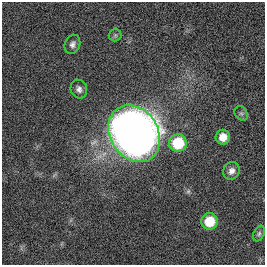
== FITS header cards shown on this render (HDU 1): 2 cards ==
NAXIS1  =                  263
NAXIS2  =                  263

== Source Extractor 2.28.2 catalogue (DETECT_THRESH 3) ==
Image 263 x 263 px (HDU 1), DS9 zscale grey, 1 PNG px = 1 image px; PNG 267 x 267 px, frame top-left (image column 1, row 263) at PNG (2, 2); each listed source drawn as its Kron ellipse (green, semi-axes under 4 px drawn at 4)
Background 0.00225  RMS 0.033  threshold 0.1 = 3 sigma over >= 5 px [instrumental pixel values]
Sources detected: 10; all 10 listed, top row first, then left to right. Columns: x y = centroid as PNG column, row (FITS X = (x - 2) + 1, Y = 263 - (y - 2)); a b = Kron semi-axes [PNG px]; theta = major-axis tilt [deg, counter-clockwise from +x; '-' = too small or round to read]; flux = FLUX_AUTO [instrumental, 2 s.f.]
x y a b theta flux
115 35 6 6 - 3.9
72 44 10 7 68 9.1
79 89 9 8 - 10
241 113 8 6 -53 4.6
134 134 30 24 -57 2700
223 137 7 7 - 28
178 143 9 8 - 100
231 171 9 8 - 12
209 221 8 8 - 66
259 234 8 5 63 5